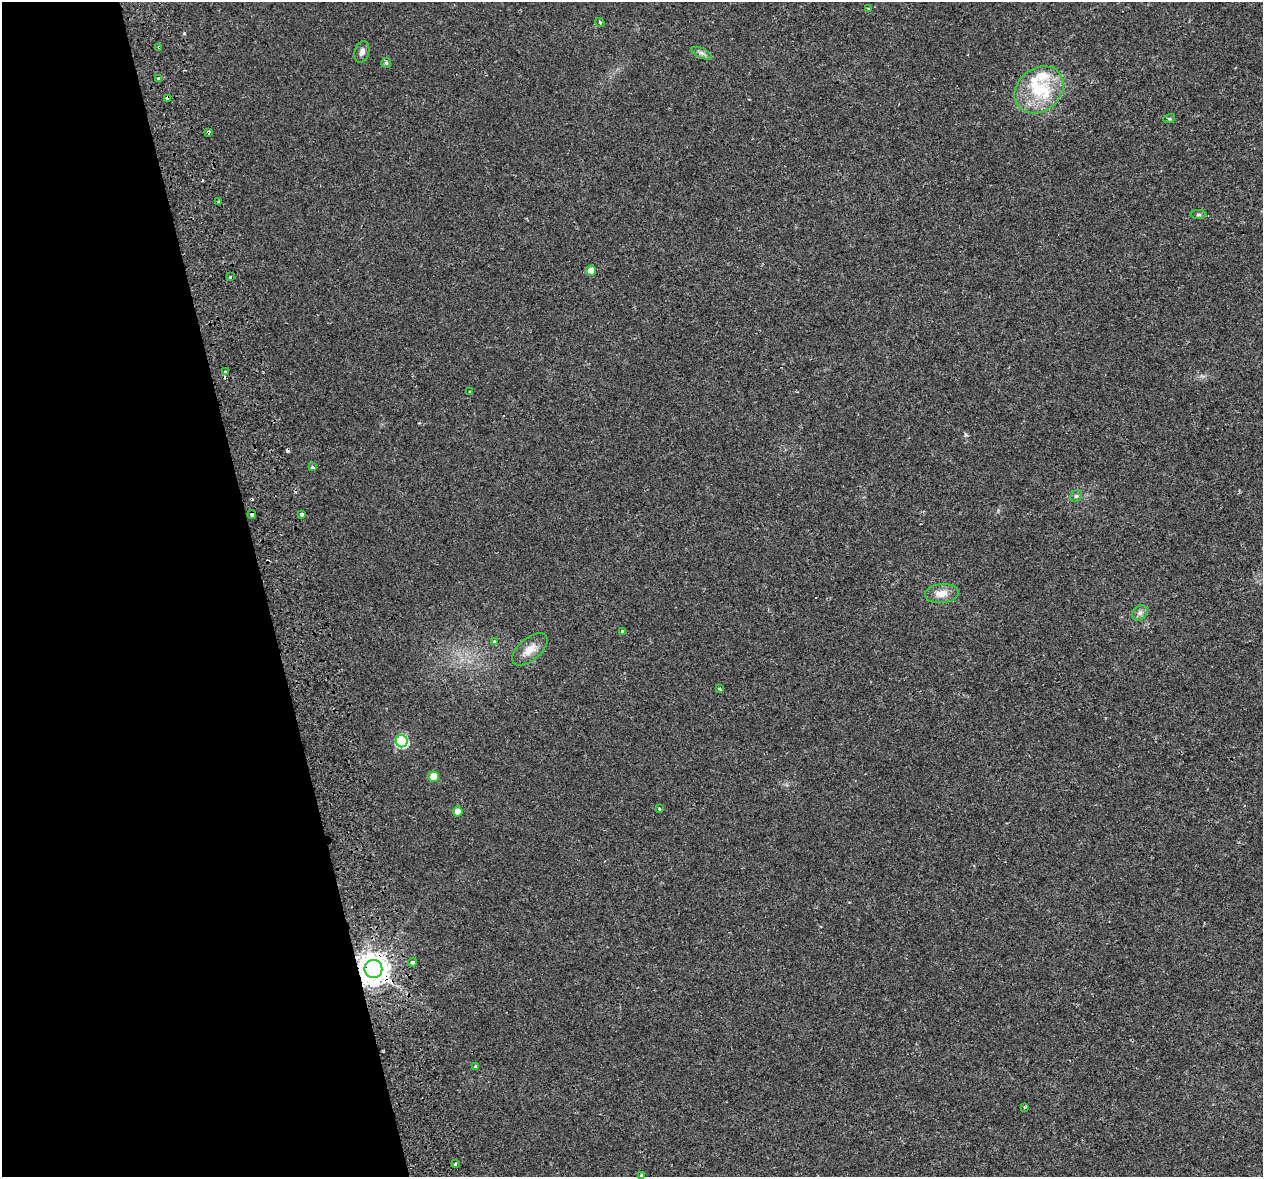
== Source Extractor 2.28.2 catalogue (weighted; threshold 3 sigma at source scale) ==
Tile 5 of 4 x 4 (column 1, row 2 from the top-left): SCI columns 58-1318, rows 2453-3627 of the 5157 x 4856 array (HDU 1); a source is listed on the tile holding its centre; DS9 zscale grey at full resolution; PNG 1265 x 1179 px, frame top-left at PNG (2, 2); each listed source drawn as its Kron ellipse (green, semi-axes under 4 px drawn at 4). Shown black and unused: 21% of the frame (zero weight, under 2 of 3 exposures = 3% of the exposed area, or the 3 px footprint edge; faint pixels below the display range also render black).
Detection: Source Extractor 2.28.2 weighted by HDU 2 'WHT'; one run over the whole footprint, this tile lists its part. Background 0.00668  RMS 0.0029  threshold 0.0129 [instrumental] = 3 sigma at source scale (4.5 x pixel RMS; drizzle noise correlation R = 1.50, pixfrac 1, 0.0396/0.0396 arcsec/px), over >= 5 px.
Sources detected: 45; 5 cosmic-ray / hot-pixel residue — neither listed nor drawn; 3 inside a brighter listed object's ellipse — not listed separately; the other 37 listed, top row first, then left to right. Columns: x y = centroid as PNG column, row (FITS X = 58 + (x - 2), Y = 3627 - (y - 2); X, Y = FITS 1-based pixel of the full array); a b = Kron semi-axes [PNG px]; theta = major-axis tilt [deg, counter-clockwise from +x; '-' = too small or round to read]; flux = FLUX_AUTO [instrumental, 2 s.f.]
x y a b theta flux
868 8 3 2 - 0.29
600 22 5 3 - 0.3
159 47 3 3 - 1.4
362 52 11 7 75 1.2
702 53 11 5 -24 0.9
386 63 5 5 - 0.52
158 78 3 3 - 0.84
1039 90 26 21 39 12
167 98 4 3 - 1.3
1169 119 6 4 17 0.37
209 132 4 2 - 0.62
219 202 3 3 - 0.87
1199 215 8 4 0 0.46
591 271 5 5 - 2.7
230 277 3 3 - 0.88
225 372 3 3 - 0.86
470 392 3 2 - 0.32
313 467 4 3 - 0.63
1076 496 6 5 - 0.49
252 514 4 3 - 0.89
302 514 4 3 - 1.1
942 594 17 9 5 3
1140 613 8 7 - 1
622 631 4 3 - 0.46
494 642 3 3 - 2.6
530 649 21 11 41 3.5
719 689 4 2 - 0.43
402 741 6 6 - 31
434 777 5 5 - 5.8
659 809 3 3 - 0.58
458 812 5 5 - 3.7
413 962 4 4 - 0.81
373 969 9 9 - 430
475 1066 3 3 - 0.82
1025 1107 4 3 - 0.31
455 1164 3 3 - 1
641 1176 3 2 - 0.53
Overlapping masked pixels (flux is a lower limit): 4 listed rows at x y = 159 47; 167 98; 252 514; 373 969
Isophote crosses this tile's border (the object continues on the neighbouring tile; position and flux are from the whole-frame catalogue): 1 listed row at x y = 641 1176